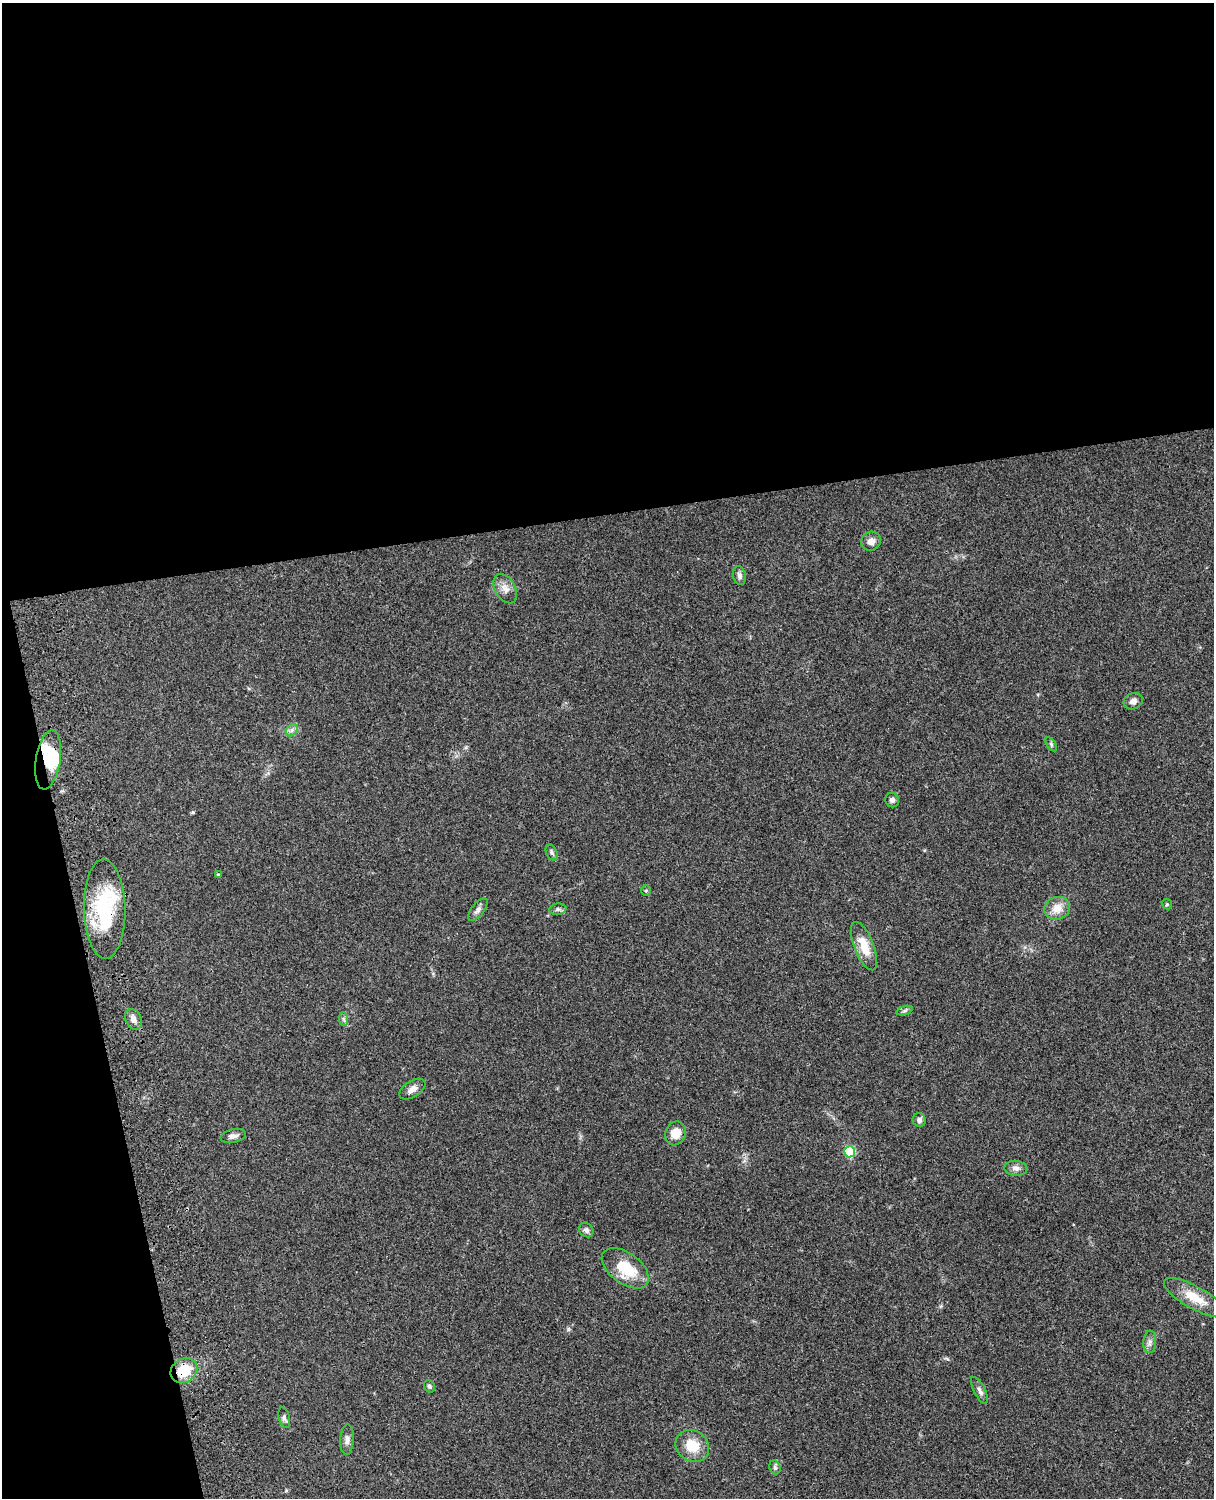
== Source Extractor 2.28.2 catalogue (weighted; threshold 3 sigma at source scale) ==
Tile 1 of 4 x 3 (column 1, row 1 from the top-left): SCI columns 122-1333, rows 3270-4765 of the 5089 x 4929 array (HDU 1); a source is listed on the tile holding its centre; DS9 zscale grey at full resolution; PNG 1216 x 1500 px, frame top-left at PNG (2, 3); each listed source drawn as its Kron ellipse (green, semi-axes under 4 px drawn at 4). Shown black and unused: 39% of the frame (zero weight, under 3 of 4 exposures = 6% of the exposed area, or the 3 px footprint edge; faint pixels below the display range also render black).
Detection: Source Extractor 2.28.2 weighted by HDU 2 'WHT'; one run over the whole footprint, this tile lists its part. Background 0.0748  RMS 0.0058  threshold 0.0262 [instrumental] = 3 sigma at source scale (4.5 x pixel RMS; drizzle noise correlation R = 1.50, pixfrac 1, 0.05/0.05 arcsec/px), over >= 5 px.
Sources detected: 39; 2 inside a brighter object's white glare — neither listed nor drawn; the other 37 listed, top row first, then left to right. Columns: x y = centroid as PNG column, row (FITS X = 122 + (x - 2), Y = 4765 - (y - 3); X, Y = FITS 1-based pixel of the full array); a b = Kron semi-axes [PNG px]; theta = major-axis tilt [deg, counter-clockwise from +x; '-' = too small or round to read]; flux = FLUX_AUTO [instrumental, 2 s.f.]
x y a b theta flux
871 541 10 9 - 3.7
740 576 9 6 -76 2.3
505 589 16 10 -61 4.4
1133 701 10 8 22 2.7
292 730 7 5 46 1.6
1051 744 8 4 -55 0.93
48 760 30 12 81 15
892 800 7 7 - 1.5
552 852 8 5 -66 1.3
218 874 4 3 - 0.5
646 891 5 5 - 0.8
1167 904 5 5 - 0.76
1057 908 13 11 18 7.1
105 909 50 20 -89 46
558 909 8 5 9 1.5
478 910 13 6 52 2.2
864 946 26 10 -68 11
905 1011 8 3 19 0.99
133 1019 11 8 -65 3.1
343 1019 7 4 -87 1.1
412 1089 14 8 33 3.6
919 1120 7 6 - 1.8
675 1133 12 10 67 8
233 1136 13 6 13 2.6
850 1152 5 5 - 36
1016 1168 11 7 -5 2.7
586 1230 8 6 -45 1.9
625 1268 27 15 -36 21
1195 1298 35 11 -29 13
1150 1342 11 6 84 2.4
184 1371 14 11 34 16
429 1386 6 5 - 1.1
979 1390 15 5 -62 2.4
284 1418 10 5 -76 1.6
347 1440 15 6 88 2.6
692 1446 17 15 -36 13
775 1467 7 5 -69 1.1
Overlapping masked pixels (flux is a lower limit): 3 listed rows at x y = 48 760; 105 909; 184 1371